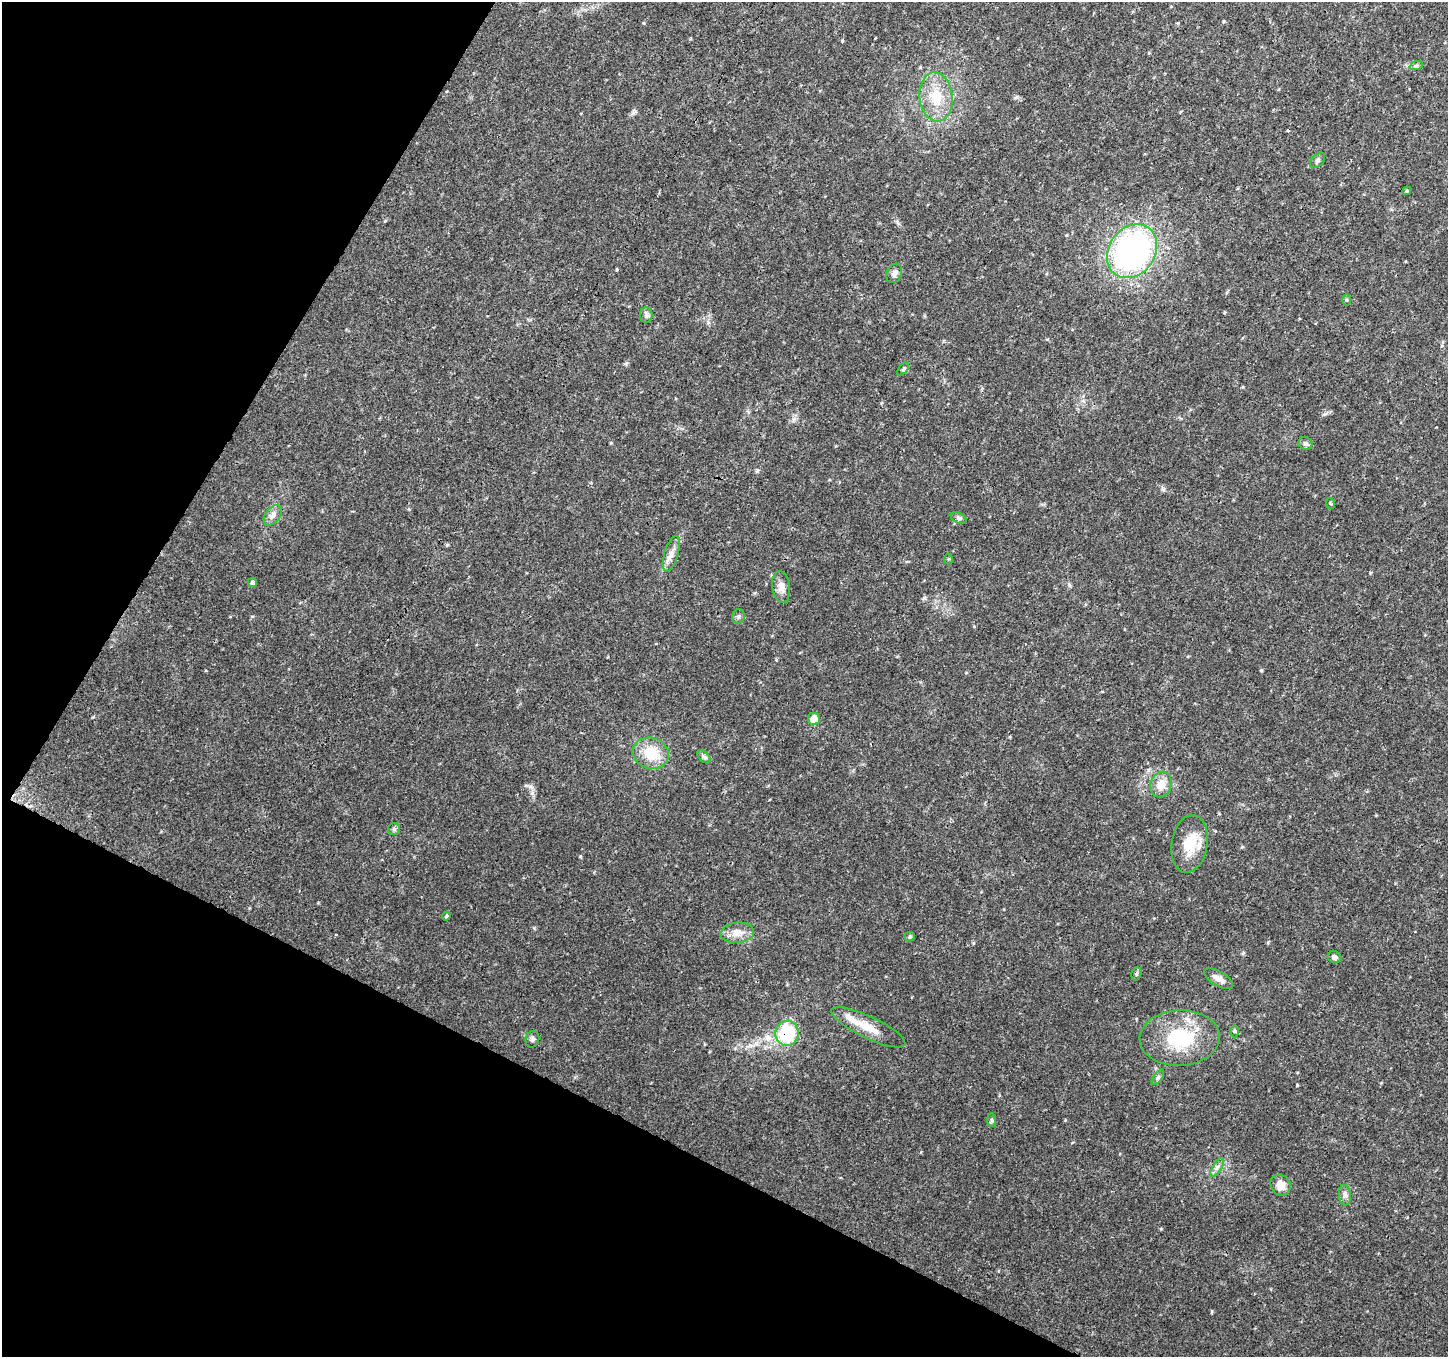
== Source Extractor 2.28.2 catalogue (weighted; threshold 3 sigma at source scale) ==
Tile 9 of 4 x 4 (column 1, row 3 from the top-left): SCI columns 4-1449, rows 1558-2912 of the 5799 x 5891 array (HDU 1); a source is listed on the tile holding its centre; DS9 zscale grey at full resolution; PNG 1450 x 1359 px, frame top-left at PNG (2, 2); each listed source drawn as its Kron ellipse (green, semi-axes under 4 px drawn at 4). Shown black and unused: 26% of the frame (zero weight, under 3 of 4 exposures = <1% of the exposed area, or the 3 px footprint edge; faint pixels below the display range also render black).
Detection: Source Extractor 2.28.2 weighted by HDU 2 'WHT'; one run over the whole footprint, this tile lists its part. Background 0.0333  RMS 0.0037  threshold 0.0164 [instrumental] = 3 sigma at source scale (4.5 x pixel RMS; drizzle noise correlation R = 1.50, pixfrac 1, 0.0396/0.0396 arcsec/px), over >= 5 px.
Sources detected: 43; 2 cosmic-ray / hot-pixel residue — neither listed nor drawn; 1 inside a brighter listed object's ellipse — not listed separately; the other 40 listed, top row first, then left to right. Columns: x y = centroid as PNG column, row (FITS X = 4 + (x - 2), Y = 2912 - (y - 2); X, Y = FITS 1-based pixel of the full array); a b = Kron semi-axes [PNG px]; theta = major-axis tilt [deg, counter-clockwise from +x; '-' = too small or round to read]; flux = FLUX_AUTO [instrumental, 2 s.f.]
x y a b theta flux
1416 66 7 4 19 0.66
936 97 25 16 -83 11
1318 160 9 5 46 0.92
1407 191 4 4 - 0.42
1132 251 29 23 54 100
894 273 10 7 66 1.6
1347 300 5 4 - 0.4
646 315 8 6 -90 1
903 369 8 4 53 0.6
1305 443 7 6 - 0.94
1330 503 5 3 - 0.38
273 515 11 7 52 1.9
959 518 8 5 -27 0.82
671 554 18 7 73 2.6
948 559 5 3 - 0.36
252 583 5 4 - 0.68
781 587 16 9 -82 2.9
738 616 7 6 - 0.77
814 719 6 6 - 4
651 753 18 15 -15 10
704 757 8 4 -45 0.76
1161 784 13 10 68 4.5
394 829 6 6 - 0.76
1190 844 29 18 81 9.7
446 916 4 4 - 0.5
737 933 17 10 5 3.9
910 936 5 5 - 0.58
1334 957 7 6 - 1.3
1136 974 7 5 75 0.67
1219 979 16 7 -30 2.6
868 1027 40 11 -25 7.8
1234 1031 6 4 -89 0.54
787 1033 12 11 - 22
1180 1038 40 28 3 25
532 1039 8 6 74 0.95
1158 1077 9 4 55 0.76
991 1120 7 4 -89 0.66
1217 1167 11 4 56 1.1
1281 1185 11 9 -51 3.4
1345 1195 10 6 -84 1.3
Overlapping masked pixels (flux is a lower limit): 1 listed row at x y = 787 1033
Unlisted compact peaks at least as high as the median listed source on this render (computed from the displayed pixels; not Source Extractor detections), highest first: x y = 1297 1085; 1261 670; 924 598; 1212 1311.